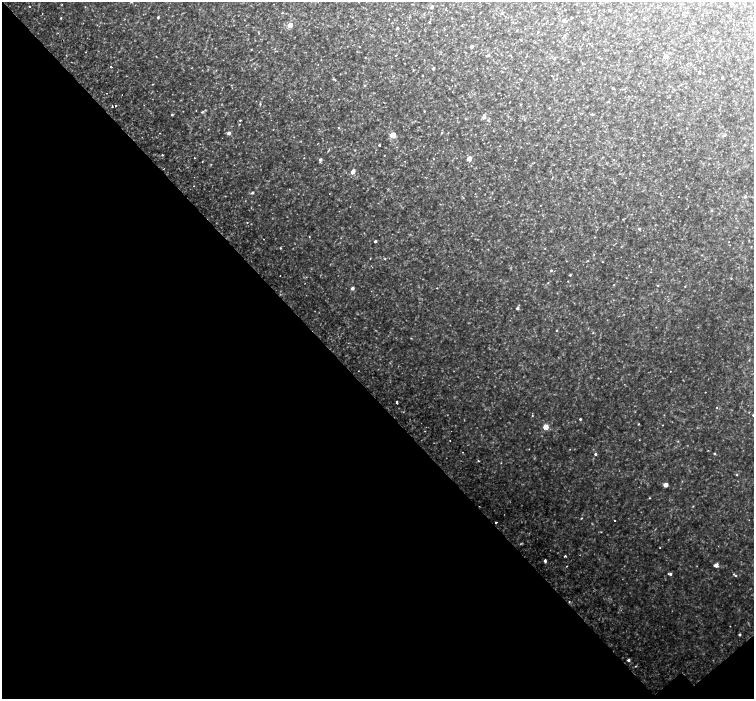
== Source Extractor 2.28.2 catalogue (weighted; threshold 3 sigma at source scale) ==
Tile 14 of 4 x 4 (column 2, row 4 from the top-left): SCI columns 1579-3082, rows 245-1638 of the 6169 x 6128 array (HDU 1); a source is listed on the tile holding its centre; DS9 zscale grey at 2 x 2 block average (1 PNG px = mean of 2 x 2 image px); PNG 756 x 701 px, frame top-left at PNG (2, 2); no overlay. Shown black and unused: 44% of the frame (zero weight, under 2 of 3 exposures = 5% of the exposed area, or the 3 px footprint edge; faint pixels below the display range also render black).
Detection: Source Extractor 2.28.2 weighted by HDU 2 'WHT'; one run over the whole footprint, this tile lists its part. Background 0.0513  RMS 0.0055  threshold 0.0248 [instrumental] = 3 sigma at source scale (4.5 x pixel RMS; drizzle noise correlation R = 1.50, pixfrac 1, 0.0396/0.0396 arcsec/px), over >= 5 px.
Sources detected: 155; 3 cosmic-ray / hot-pixel residue — not listed; the other 152 listed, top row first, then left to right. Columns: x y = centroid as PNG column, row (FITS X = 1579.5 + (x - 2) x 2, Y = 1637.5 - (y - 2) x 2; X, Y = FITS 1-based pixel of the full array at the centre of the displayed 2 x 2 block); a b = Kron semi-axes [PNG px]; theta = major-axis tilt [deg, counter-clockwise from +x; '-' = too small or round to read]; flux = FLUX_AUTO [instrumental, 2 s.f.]
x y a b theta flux
131 2 2 2 - 2
29 6 2 2 - 0.86
432 7 3 2 - 2.7
609 10 4 2 - 0.81
282 13 3 2 - 0.83
502 13 3 3 - 1.4
683 13 3 2 - 0.6
42 14 2 2 - 1
599 15 2 2 - 0.44
158 17 2 2 - 2.5
61 18 3 2 - 0.9
564 20 3 2 - 4
429 22 2 2 - 1.2
487 24 3 2 - 0.51
290 25 3 2 - 17
397 28 2 2 - 1.7
751 29 3 2 - 0.65
517 31 2 2 - 1.1
564 36 3 2 - 2.6
713 38 3 2 - 0.48
535 42 2 2 - 0.6
472 46 2 2 - 3.4
360 47 2 2 - 0.38
251 49 2 2 - 0.73
580 49 3 2 - 0.52
615 53 2 2 - 0.47
395 55 3 2 - 0.62
488 55 3 2 - 2.3
666 56 3 2 - 9.4
365 57 2 2 - 0.71
554 59 3 3 - 1
582 63 3 2 - 0.57
704 66 2 2 - 0.47
111 67 2 2 - 1.4
433 68 2 2 - 2.9
422 76 2 2 - 0.77
552 76 3 2 - 0.48
722 77 2 2 - 1.4
521 79 4 2 - 0.62
619 79 2 2 - 0.45
335 80 3 3 - 1.1
152 84 2 2 - 0.57
365 86 3 3 - 1.4
685 87 3 2 - 0.43
613 88 3 2 - 1.2
106 93 2 2 - 0.91
659 95 2 2 - 0.37
510 102 2 2 - 0.42
260 104 3 3 - 1.1
520 105 3 2 - 0.61
112 106 2 2 - 3.9
549 108 2 2 - 0.94
424 111 2 2 - 0.71
202 112 5 3 - 1.4
582 113 2 2 - 0.62
593 114 4 3 - 1
172 115 3 2 - 1.4
484 117 3 3 - 5.4
466 119 3 3 - 1
240 120 2 2 - 0.93
239 124 2 2 - 0.63
574 124 3 2 - 0.38
339 128 3 2 - 0.84
687 128 2 2 - 0.5
208 129 2 2 - 0.49
273 129 2 2 - 0.52
229 133 2 2 - 6.4
442 133 3 3 - 1.2
448 133 2 2 - 0.59
393 135 3 3 - 44
725 135 3 2 - 2.6
379 145 2 2 - 1.6
500 146 2 2 - 0.39
328 151 3 2 - 0.78
162 155 2 2 - 1.1
194 158 2 2 - 0.91
304 158 2 2 - 0.47
469 159 3 3 - 16
320 160 3 3 - 3.6
202 161 2 2 - 0.59
164 168 2 2 - 0.39
353 172 3 2 - 9.3
193 186 2 2 - 1.2
252 193 3 2 - 3.1
490 197 2 2 - 0.49
745 197 3 3 - 2
712 210 3 3 - 1.3
247 222 2 2 - 1.7
639 229 2 2 - 2.5
309 237 2 2 - 0.62
264 239 2 2 - 0.88
375 241 2 2 - 2.4
729 242 2 2 - 0.4
280 248 3 2 - 0.87
545 248 2 2 - 0.43
594 254 3 2 - 0.47
370 258 2 2 - 0.49
385 259 3 2 - 0.79
566 261 2 2 - 0.51
588 261 2 2 - 0.7
602 262 2 2 - 0.48
551 270 3 2 - 1.4
570 275 3 2 - 1.3
280 276 2 2 - 1
626 278 2 2 - 0.45
731 278 3 2 - 0.75
548 283 3 2 - 0.66
614 285 3 2 - 0.61
658 285 3 2 - 0.9
685 286 2 2 - 0.67
352 288 3 2 - 4.7
437 288 2 2 - 0.71
517 308 3 3 - 3.2
588 328 3 2 - 0.51
557 330 2 2 - 0.96
593 333 3 3 - 0.93
411 338 2 2 - 0.76
670 371 2 2 - 0.37
705 392 2 2 - 0.44
397 402 3 2 - 4.5
717 407 3 2 - 0.64
532 415 3 2 - 0.83
753 415 2 2 - 0.95
580 419 2 2 - 1.4
638 424 3 2 - 0.83
663 425 2 2 - 0.55
545 427 3 3 - 21
450 441 2 2 - 0.56
529 449 2 2 - 0.53
570 449 2 2 - 0.4
462 452 2 2 - 0.79
714 453 3 2 - 1.3
595 454 3 3 - 1.8
478 461 2 2 - 1.3
501 463 2 2 - 0.55
737 475 3 3 - 0.89
665 485 3 3 - 12
649 498 2 2 - 0.8
693 506 3 2 - 0.81
581 518 3 2 - 0.9
615 520 2 2 - 1.2
496 522 2 2 - 2.9
601 532 3 2 - 0.58
660 548 2 2 - 0.46
565 556 2 2 - 2
545 561 3 2 - 2.9
716 565 3 3 - 7.1
670 574 4 2 - 2.4
736 576 3 3 - 1.3
739 634 2 2 - 2
628 660 3 3 - 2.6
635 666 2 2 - 0.56
Overlapping masked pixels (flux is a lower limit): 1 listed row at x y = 112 106
Isophote crosses this tile's border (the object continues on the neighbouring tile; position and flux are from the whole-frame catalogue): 2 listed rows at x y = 131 2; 753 415
Diffuse or blended objects may show on this block-average render without a row.